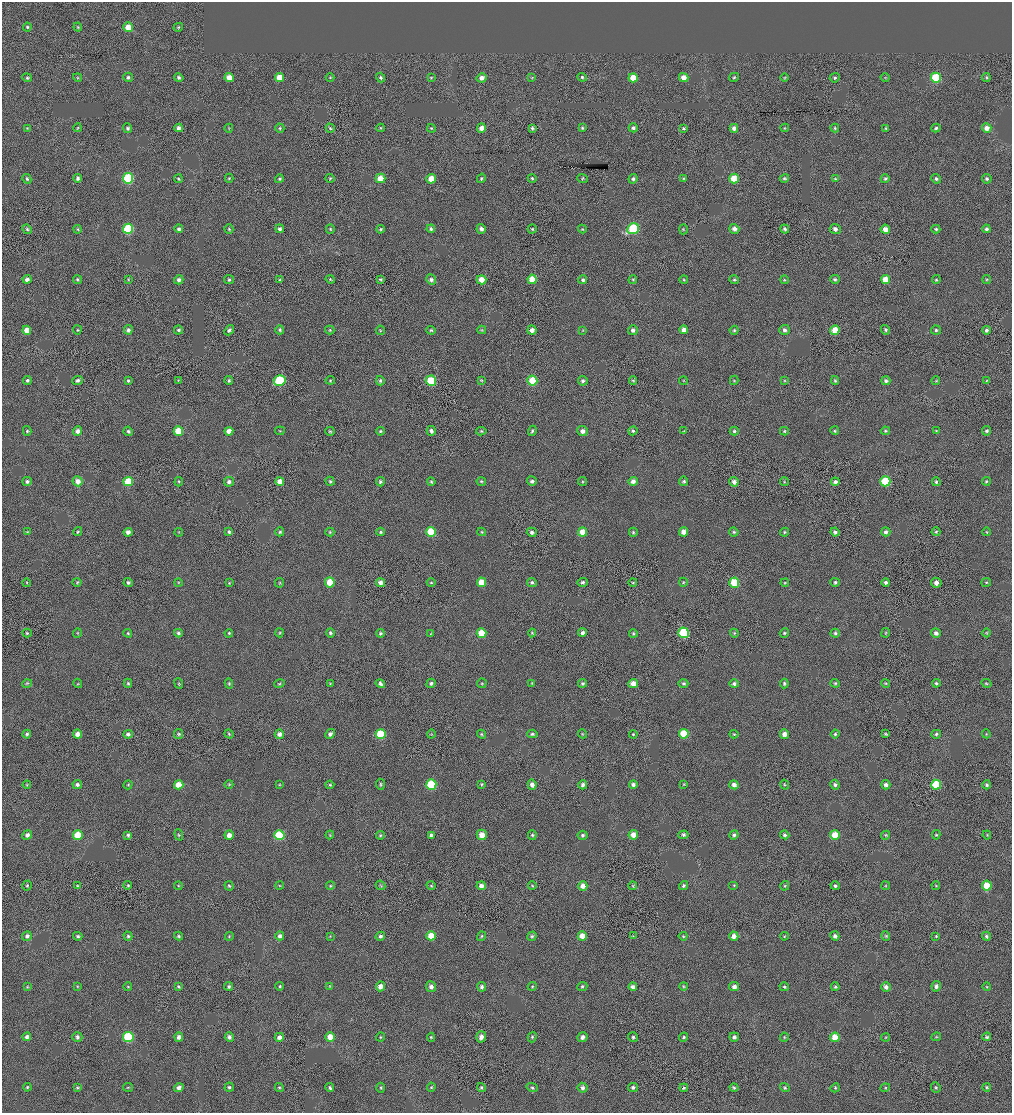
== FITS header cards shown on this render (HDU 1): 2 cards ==
NAXIS1  =                 2020 / BYTES PER ROW
NAXIS2  =                 2222 / NUMBER OF ROWS

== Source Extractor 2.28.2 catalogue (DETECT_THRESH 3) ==
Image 2020 x 2222 px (HDU 1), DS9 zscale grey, zoomed out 1/2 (1 PNG px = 2 x 2 image px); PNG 1014 x 1115 px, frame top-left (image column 1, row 2222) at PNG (2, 2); each listed source drawn as its Kron ellipse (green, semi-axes under 4 px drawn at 4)
Background -3.16e-04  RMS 0.053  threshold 0.158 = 3 sigma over >= 5 px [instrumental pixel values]
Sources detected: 424; all 424 listed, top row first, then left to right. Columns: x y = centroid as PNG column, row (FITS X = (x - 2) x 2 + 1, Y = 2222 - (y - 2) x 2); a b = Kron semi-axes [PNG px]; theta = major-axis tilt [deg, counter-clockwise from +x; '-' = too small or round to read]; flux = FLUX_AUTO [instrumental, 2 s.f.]
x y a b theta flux
27 27 4 4 - 16
78 27 4 3 - 11
128 27 5 4 - 160
178 27 5 3 - 13
78 77 4 3 - 10
128 77 4 4 - 28
229 77 4 4 - 120
330 77 4 4 - 12
431 77 4 3 - 11
582 77 4 4 - 19
684 77 5 4 - 82
734 77 5 4 - 16
986 77 4 4 - 14
27 78 5 4 - 16
179 78 5 4 - 25
279 78 4 4 - 180
381 78 5 4 - 21
482 78 5 4 - 64
532 78 4 3 - 8.8
633 78 4 4 - 190
784 78 4 3 - 9.8
835 78 5 4 - 19
885 78 4 4 - 11
936 78 5 5 - 490
27 128 4 3 - 10
77 128 4 3 - 9.9
128 128 5 4 - 21
179 128 4 4 - 44
229 128 4 3 - 10
280 128 4 4 - 16
330 128 5 3 - 13
381 128 4 4 - 12
431 128 4 4 - 12
481 128 4 4 - 76
532 128 4 3 - 19
582 128 4 3 - 16
633 128 4 4 - 27
684 128 4 3 - 14
734 128 4 4 - 49
785 128 4 3 - 10
835 128 4 4 - 15
886 128 4 4 - 14
936 128 4 4 - 20
987 128 5 4 - 73
78 178 4 4 - 30
128 178 5 5 - 700
229 178 4 4 - 13
330 178 4 4 - 14
380 178 5 4 - 130
481 178 5 4 - 15
532 178 4 4 - 17
583 178 5 4 - 13
784 178 5 4 - 16
27 179 5 4 - 21
178 179 4 4 - 16
279 179 4 4 - 18
431 179 5 5 - 150
633 179 5 4 - 23
684 179 4 4 - 14
734 179 5 5 - 260
835 179 4 3 - 13
885 179 5 4 - 17
936 179 5 4 - 25
987 179 5 5 - 22
27 229 5 4 - 17
77 229 4 4 - 11
128 229 5 5 - 650
179 229 4 4 - 27
229 229 5 4 - 15
280 229 4 4 - 34
330 229 4 3 - 12
381 229 4 4 - 18
431 229 4 4 - 22
481 229 5 4 - 41
532 229 4 4 - 16
582 229 4 4 - 12
633 229 6 5 - 600
683 229 5 3 - 11
734 229 5 4 - 48
785 229 5 4 - 26
835 229 5 5 - 42
885 229 4 4 - 90
936 229 4 4 - 20
986 229 4 4 - 26
27 279 4 4 - 32
77 279 5 4 - 17
128 279 4 4 - 11
330 279 4 4 - 13
380 279 4 3 - 15
532 279 4 4 - 170
684 279 4 4 - 12
835 279 5 4 - 20
885 279 4 4 - 150
987 279 4 4 - 12
179 280 5 4 - 34
229 280 5 4 - 17
280 280 4 4 - 17
431 280 5 5 - 31
482 280 5 4 - 110
583 280 4 4 - 26
633 280 4 4 - 14
734 280 5 4 - 17
784 280 4 3 - 12
936 280 4 4 - 15
27 330 4 4 - 130
77 330 4 4 - 13
128 330 4 4 - 37
178 330 4 4 - 22
229 330 6 4 50 25
280 330 4 4 - 18
330 330 5 3 - 13
380 330 5 3 - 11
431 330 5 4 - 17
482 330 4 4 - 12
532 330 5 4 - 55
583 330 4 3 - 9.2
633 330 5 5 - 32
684 330 4 4 - 71
734 330 4 4 - 15
784 330 5 5 - 34
835 330 5 4 - 160
885 330 5 4 - 20
936 330 5 4 - 18
987 330 4 4 - 28
27 380 4 4 - 19
77 380 5 4 - 25
128 380 4 3 - 19
178 380 4 3 - 9.6
229 380 4 4 - 18
330 380 4 4 - 13
481 380 4 4 - 13
633 380 4 4 - 15
734 380 4 3 - 11
280 381 6 5 - 540
380 381 4 4 - 22
431 381 5 5 - 380
532 381 5 5 - 330
583 381 5 4 - 23
683 381 4 3 - 10
785 381 4 4 - 11
835 381 4 4 - 17
886 381 4 4 - 25
936 381 4 4 - 12
986 381 4 4 - 10
27 431 5 4 - 17
77 431 5 4 - 49
128 431 5 4 - 25
178 431 5 5 - 260
229 431 4 4 - 92
280 431 5 3 - 11
330 431 4 4 - 15
380 431 4 4 - 16
431 431 5 4 - 37
481 431 5 3 - 14
532 431 5 4 - 20
582 431 5 5 - 52
633 431 4 4 - 20
684 431 4 3 - 9.7
734 431 4 4 - 18
784 431 4 3 - 14
835 431 4 4 - 14
885 431 4 4 - 15
936 431 4 3 - 11
987 431 5 4 - 24
27 481 5 4 - 25
78 481 5 5 - 80
128 481 5 4 - 250
280 481 4 4 - 99
330 481 5 4 - 19
481 481 5 4 - 14
532 481 5 4 - 29
582 481 4 4 - 14
633 481 4 4 - 54
684 481 5 4 - 18
784 481 4 4 - 14
885 481 5 5 - 450
986 481 4 4 - 15
179 482 5 4 - 14
229 482 5 5 - 36
380 482 4 4 - 23
431 482 4 4 - 15
734 482 5 4 - 46
835 482 4 4 - 35
936 482 4 4 - 19
27 532 4 3 - 11
78 532 4 4 - 13
128 532 4 4 - 51
179 532 4 4 - 11
229 532 4 4 - 20
280 532 4 4 - 17
330 532 4 4 - 13
381 532 4 4 - 16
431 532 5 5 - 370
482 532 4 4 - 11
532 532 5 4 - 34
583 532 4 4 - 170
633 532 4 4 - 16
683 532 5 4 - 94
734 532 4 4 - 17
785 532 4 4 - 14
835 532 4 4 - 28
886 532 4 4 - 31
936 532 4 4 - 15
987 532 4 4 - 11
77 582 4 4 - 12
178 582 4 4 - 12
330 582 5 5 - 200
381 582 4 4 - 58
431 582 4 4 - 14
481 582 5 4 - 190
532 582 5 4 - 24
582 582 5 4 - 21
633 582 4 4 - 11
683 582 4 4 - 13
835 582 4 4 - 20
886 582 4 4 - 29
986 582 5 3 - 12
27 583 4 3 - 10
128 583 4 4 - 23
229 583 4 4 - 10
280 583 5 4 - 12
734 583 5 5 - 290
785 583 4 4 - 11
936 583 5 5 - 48
27 633 5 4 - 13
77 633 5 3 - 10
128 633 4 4 - 16
178 633 4 4 - 26
229 633 4 4 - 15
279 633 4 4 - 13
330 633 5 4 - 22
381 633 4 4 - 19
482 633 5 4 - 230
532 633 4 4 - 14
582 633 4 4 - 38
633 633 4 4 - 15
684 633 5 5 - 620
734 633 4 3 - 12
784 633 5 4 - 17
835 633 4 4 - 21
886 633 5 4 - 14
936 633 5 4 - 42
986 633 4 3 - 9.6
431 634 4 4 - 9.8
27 683 5 4 - 14
78 683 5 3 - 10
128 683 4 4 - 15
330 683 4 4 - 9.9
431 683 5 4 - 24
482 683 4 4 - 13
532 683 4 3 - 11
582 683 4 4 - 20
633 683 5 4 - 97
683 683 5 4 - 20
784 683 5 4 - 21
835 683 4 4 - 16
885 683 4 3 - 12
936 683 4 4 - 21
986 683 5 3 - 12
179 684 5 4 - 12
229 684 5 3 - 14
279 684 5 3 - 13
380 684 5 3 - 31
734 684 5 4 - 30
27 734 4 4 - 22
78 734 4 4 - 88
128 734 5 4 - 32
179 734 5 4 - 17
229 734 5 3 - 14
279 734 4 4 - 44
330 734 5 4 - 35
381 734 5 5 - 450
431 734 4 4 - 11
481 734 4 4 - 12
532 734 5 4 - 21
583 734 4 3 - 11
633 734 4 4 - 15
684 734 5 5 - 370
734 734 4 3 - 11
784 734 4 4 - 66
835 734 4 4 - 18
886 734 4 3 - 15
936 734 5 4 - 20
986 734 4 3 - 10
229 784 4 3 - 10
380 784 5 3 - 14
481 784 4 4 - 12
684 784 4 3 - 10
27 785 4 3 - 11
77 785 4 4 - 36
128 785 5 4 - 12
179 785 5 4 - 160
280 785 4 3 - 9.9
330 785 4 3 - 14
431 785 5 5 - 610
532 785 5 4 - 54
583 785 4 4 - 38
633 785 4 4 - 38
734 785 5 4 - 50
785 785 5 3 - 13
835 785 5 4 - 26
886 785 5 4 - 39
936 785 5 5 - 460
987 785 4 4 - 20
27 835 5 4 - 36
78 835 5 5 - 260
128 835 4 4 - 21
179 835 6 4 -70 14
229 835 4 4 - 80
279 835 5 5 - 560
330 835 4 4 - 10
380 835 4 4 - 14
431 835 4 4 - 28
482 835 5 5 - 110
532 835 5 4 - 18
582 835 5 4 - 21
633 835 5 4 - 91
683 835 5 4 - 23
734 835 5 4 - 25
785 835 4 4 - 23
835 835 5 5 - 210
886 835 4 4 - 12
936 835 4 4 - 15
987 835 4 3 - 9.8
128 885 4 3 - 14
381 885 5 4 - 14
532 885 4 4 - 12
734 885 5 3 - 12
936 885 4 3 - 10
27 886 5 4 - 17
77 886 4 3 - 11
178 886 4 4 - 10
229 886 5 4 - 15
280 886 4 4 - 11
330 886 4 4 - 13
431 886 4 3 - 11
481 886 4 4 - 50
583 886 5 4 - 99
633 886 4 3 - 14
683 886 5 4 - 24
785 886 5 4 - 14
835 886 4 3 - 21
886 886 4 4 - 11
987 886 5 5 - 230
27 936 5 4 - 39
78 936 4 3 - 24
128 936 4 4 - 16
179 936 4 4 - 17
229 936 4 4 - 12
280 936 4 4 - 40
330 936 4 4 - 11
380 936 5 4 - 28
431 936 4 4 - 240
481 936 5 3 - 14
532 936 5 4 - 20
582 936 4 4 - 120
633 936 4 3 - 9.4
683 936 4 4 - 12
734 936 4 4 - 73
784 936 4 3 - 11
835 936 5 4 - 34
886 936 4 4 - 13
936 936 4 4 - 13
986 936 4 4 - 22
77 986 4 4 - 11
128 986 4 4 - 12
229 986 4 4 - 21
280 986 4 4 - 15
330 986 4 4 - 11
380 986 5 4 - 76
532 986 4 4 - 14
582 986 5 4 - 18
683 986 4 4 - 11
936 986 5 4 - 36
27 987 4 4 - 10
178 987 4 4 - 17
431 987 5 5 - 47
482 987 5 4 - 26
633 987 4 4 - 42
734 987 5 4 - 49
784 987 5 4 - 18
835 987 4 4 - 17
886 987 5 5 - 49
987 987 4 3 - 11
27 1037 4 4 - 46
77 1037 5 5 - 28
128 1037 5 5 - 690
179 1037 4 4 - 53
229 1037 4 4 - 31
279 1037 4 4 - 60
330 1037 5 5 - 130
380 1037 4 4 - 12
431 1037 4 4 - 13
481 1037 5 5 - 64
532 1037 5 4 - 17
582 1037 5 5 - 44
633 1037 5 5 - 20
684 1037 5 4 - 18
734 1037 5 4 - 33
784 1037 4 3 - 11
835 1037 5 4 - 170
886 1037 4 3 - 9.2
936 1037 5 4 - 13
987 1037 4 4 - 21
27 1087 4 4 - 14
128 1087 5 3 - 11
229 1087 5 4 - 21
279 1087 4 4 - 14
431 1087 4 4 - 13
633 1087 5 4 - 26
987 1087 4 4 - 14
77 1088 4 4 - 12
179 1088 5 4 - 47
330 1088 4 3 - 22
381 1088 5 4 - 15
481 1088 4 4 - 21
532 1088 6 4 -19 18
582 1088 5 5 - 38
684 1088 4 3 - 16
734 1088 4 4 - 18
785 1088 5 4 - 18
835 1088 5 4 - 15
885 1088 5 4 - 12
936 1088 5 4 - 18